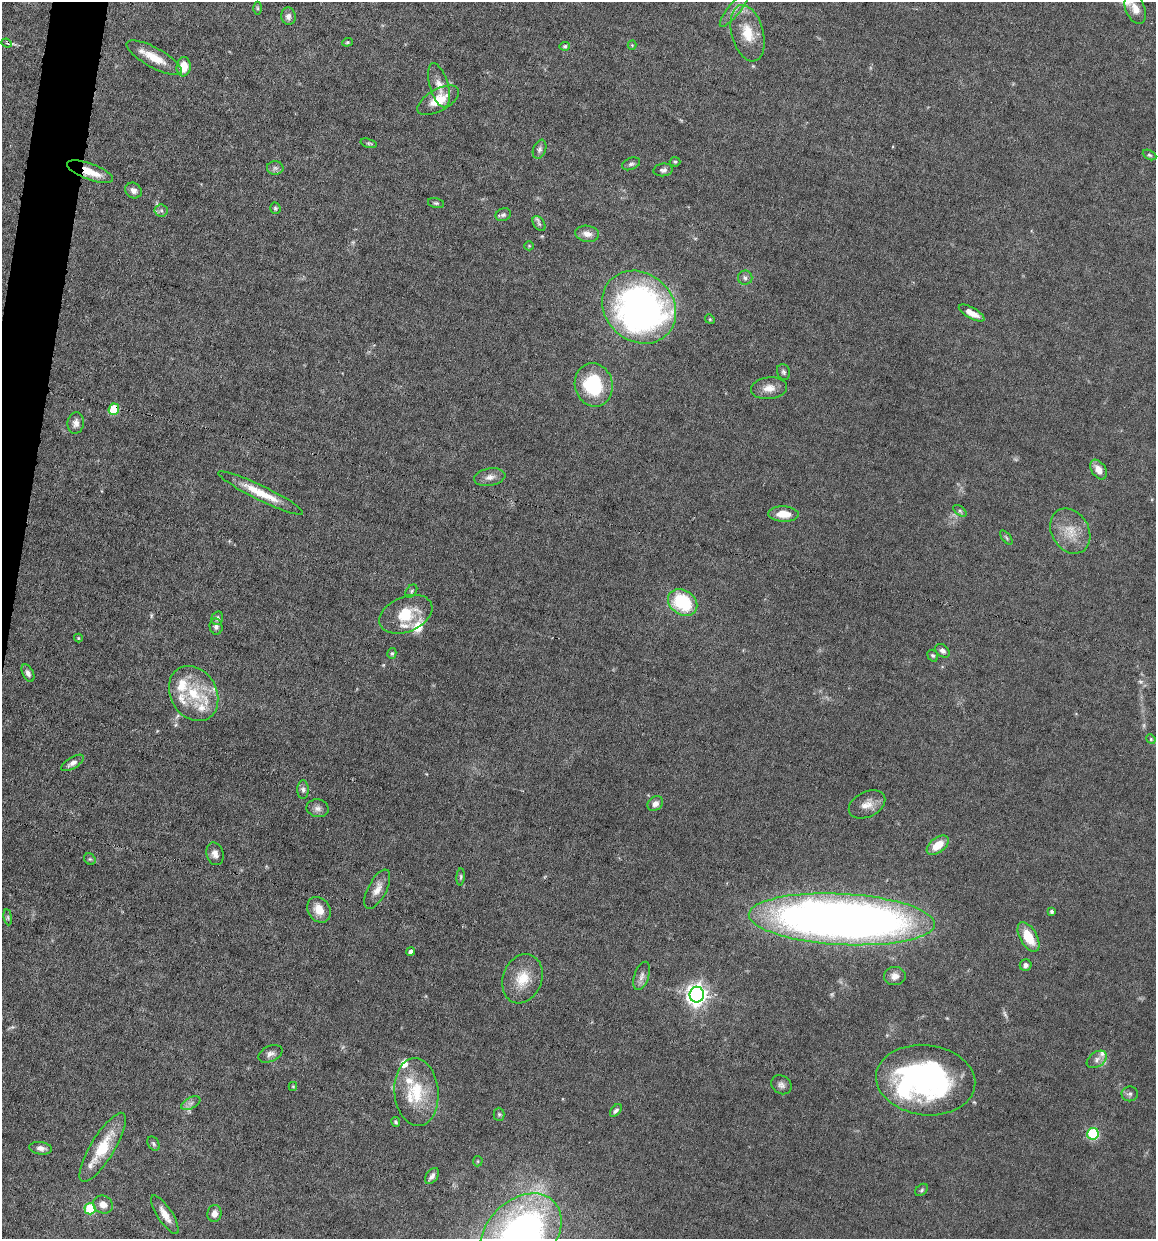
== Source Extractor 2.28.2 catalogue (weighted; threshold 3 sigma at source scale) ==
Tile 11 of 4 x 4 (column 3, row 3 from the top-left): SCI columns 2427-3580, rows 1238-2474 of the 4972 x 4949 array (HDU 1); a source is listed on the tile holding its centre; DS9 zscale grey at full resolution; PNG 1158 x 1241 px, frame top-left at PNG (2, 2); each listed source drawn as its Kron ellipse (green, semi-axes under 4 px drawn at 4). Shown black and unused: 2% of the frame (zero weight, under 6 of 12 exposures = <1% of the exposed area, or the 3 px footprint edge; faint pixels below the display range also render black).
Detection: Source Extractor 2.28.2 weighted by HDU 2 'WHT'; one run over the whole footprint, this tile lists its part. Background 0.0782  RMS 0.0027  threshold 0.011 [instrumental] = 3 sigma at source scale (4.09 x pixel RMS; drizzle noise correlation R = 1.36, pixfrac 0.8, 0.05/0.05 arcsec/px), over >= 5 px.
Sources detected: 122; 6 too faint to see at this stretch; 3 inside a brighter object's white glare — neither listed nor drawn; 12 inside a brighter listed object's ellipse — not listed separately; the other 101 listed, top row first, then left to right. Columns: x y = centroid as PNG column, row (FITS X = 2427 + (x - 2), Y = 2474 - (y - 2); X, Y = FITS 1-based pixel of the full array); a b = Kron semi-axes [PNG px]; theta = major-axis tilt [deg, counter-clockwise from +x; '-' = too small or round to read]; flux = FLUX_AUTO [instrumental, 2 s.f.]
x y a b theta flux
257 8 6 4 -89 0.34
1135 9 16 9 -67 2.3
734 10 21 6 51 1.7
288 16 9 7 -82 1.2
748 33 29 16 -75 6.8
347 42 5 4 - 0.37
7 43 5 4 - 0.48
632 45 4 4 - 0.24
565 46 5 4 - 0.46
154 58 31 10 -29 5.3
184 67 10 7 85 3.9
439 85 23 9 -74 2.6
438 100 23 11 29 5.5
369 143 8 4 -15 0.44
540 149 10 6 69 0.81
1149 155 7 4 -27 0.46
675 162 5 5 - 0.34
631 164 9 6 22 0.64
275 168 8 6 0 0.77
663 170 10 6 6 0.79
90 172 24 8 -20 4.7
133 191 8 7 - 1.2
436 203 8 5 -14 0.47
275 208 6 5 - 0.4
161 210 6 6 - 0.6
503 215 8 6 23 0.66
539 224 8 5 -55 0.6
587 234 12 8 -8 1.8
529 246 5 4 - 0.3
745 278 7 7 - 0.86
639 307 39 34 -42 100
972 313 14 5 -29 2.4
710 319 5 4 - 0.3
783 372 8 6 -72 0.61
594 385 22 19 -76 16
769 388 18 11 7 2.6
114 409 6 5 - 12
76 423 11 8 82 1.4
1099 470 11 7 -56 2.3
490 477 16 8 9 1.8
261 493 47 7 -26 6.2
960 511 8 4 -37 0.45
783 514 15 7 -2 3.8
1070 531 24 18 -59 5.5
1006 537 8 4 -49 0.41
411 591 7 5 54 0.45
683 602 16 12 -33 16
406 614 28 17 23 7.9
217 618 7 5 76 0.65
216 627 8 6 -77 0.86
78 638 4 4 - 0.26
942 651 8 6 -39 0.95
392 653 5 4 - 0.45
933 656 6 5 - 0.41
28 673 9 5 -64 0.98
194 693 29 23 -59 12
1151 739 5 4 - 0.31
73 763 13 5 31 1.2
303 790 9 5 -89 0.78
655 804 8 6 38 1.3
867 804 19 12 26 2.8
318 808 11 9 -10 1.2
938 845 13 7 37 4.4
215 854 11 8 -73 1.4
90 859 6 5 - 0.41
461 877 8 4 85 0.41
377 889 21 9 62 2.7
319 910 13 11 -55 3.5
1052 911 4 4 - 0.55
8 917 8 4 -82 0.43
842 919 93 25 -3 270
1028 937 16 8 -61 6.7
411 952 4 4 - 0.9
1026 965 6 5 - 0.9
642 976 15 7 71 1.3
895 976 11 9 4 1.8
522 979 25 19 69 6.6
697 995 8 7 - 160
270 1054 12 8 24 1.2
1097 1059 11 7 35 1.3
926 1080 50 35 -7 56
781 1085 11 9 -33 1.1
293 1086 4 4 - 0.28
416 1092 34 22 -85 12
1130 1094 8 7 - 0.71
191 1103 10 5 26 0.92
616 1110 7 4 51 0.69
499 1114 6 5 - 0.44
396 1122 5 4 - 0.41
1093 1134 6 5 - 22
153 1144 8 5 -58 0.56
103 1147 40 12 59 9.2
41 1148 11 6 -8 1.2
478 1161 5 4 - 0.3
432 1176 9 5 54 1
922 1190 7 5 42 0.45
103 1205 10 8 -24 1.9
90 1209 6 5 - 8.4
214 1213 8 7 - 1.6
165 1215 22 7 -57 2.8
521 1234 47 34 45 110
Overlapping masked pixels (flux is a lower limit): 2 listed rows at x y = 90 172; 114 409
Isophote crosses this tile's border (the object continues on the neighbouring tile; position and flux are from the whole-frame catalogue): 1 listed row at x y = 521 1234